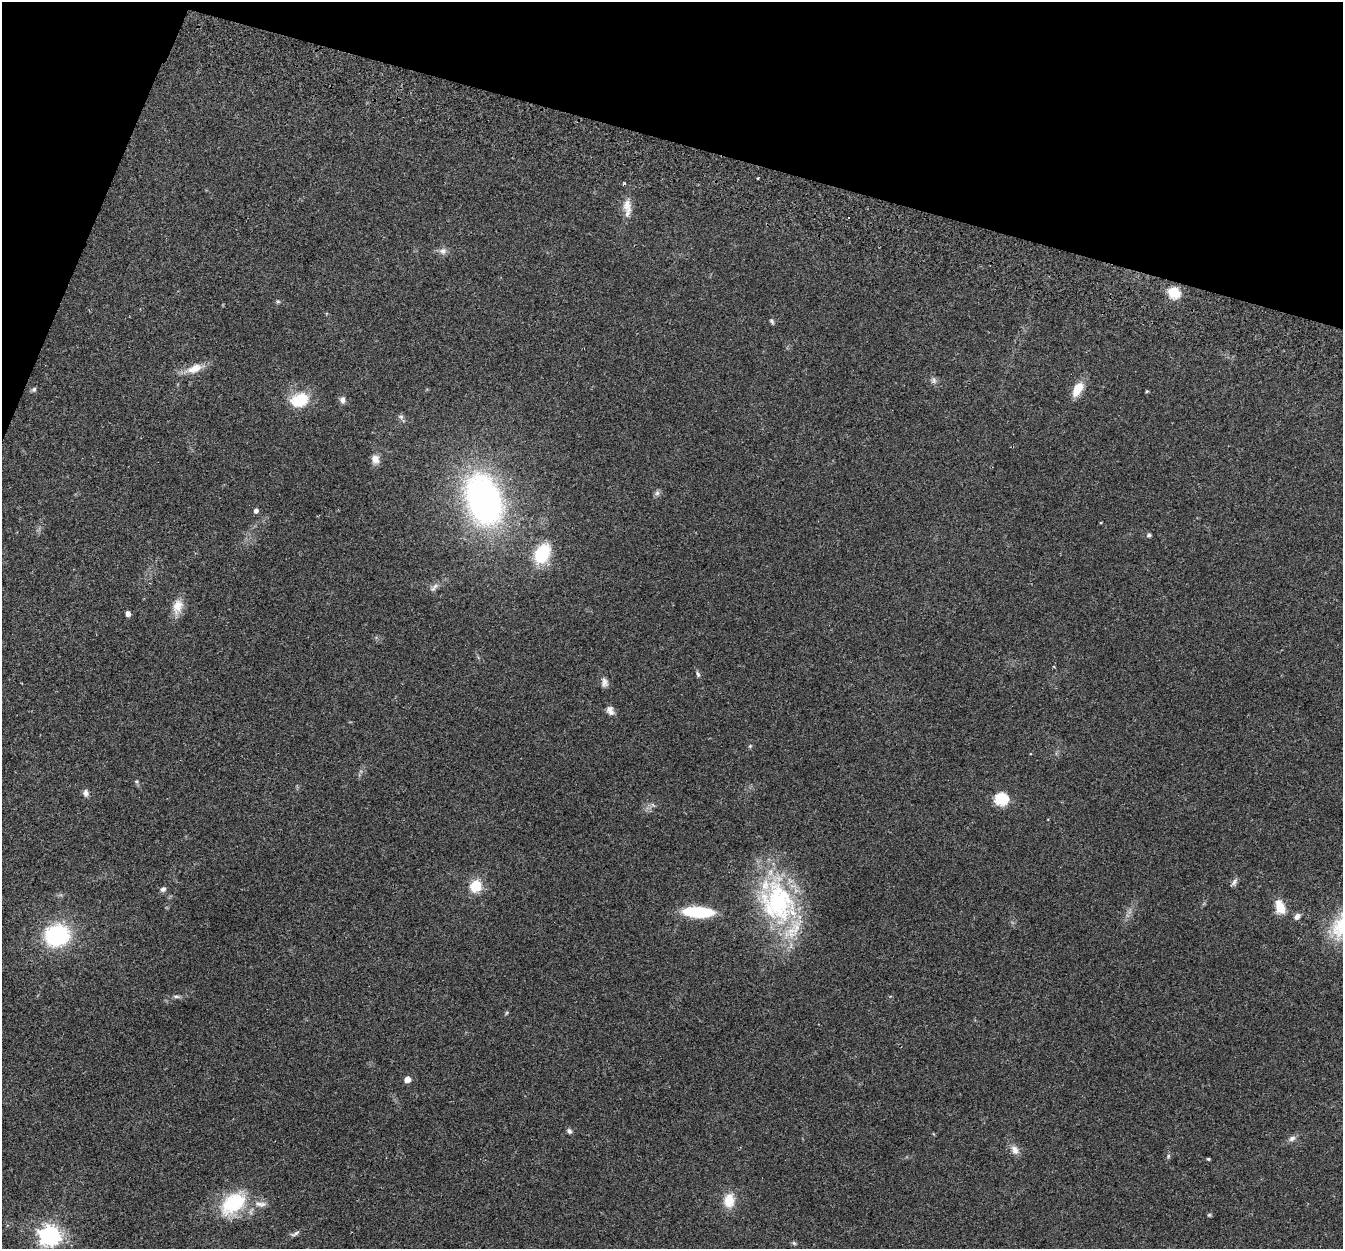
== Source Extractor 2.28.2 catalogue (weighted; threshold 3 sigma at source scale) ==
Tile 2 of 4 x 4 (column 2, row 1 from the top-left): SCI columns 1366-2706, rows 3931-5177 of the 5415 x 5496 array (HDU 1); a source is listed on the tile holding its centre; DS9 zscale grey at full resolution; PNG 1345 x 1251 px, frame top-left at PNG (2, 2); no overlay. Shown black and unused: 14% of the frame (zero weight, under 2 of 3 exposures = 3% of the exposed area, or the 3 px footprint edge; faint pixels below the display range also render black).
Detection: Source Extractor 2.28.2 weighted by HDU 2 'WHT'; one run over the whole footprint, this tile lists its part. Background 0.0604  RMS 0.0078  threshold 0.0353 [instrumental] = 3 sigma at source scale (4.5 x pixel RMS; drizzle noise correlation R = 1.50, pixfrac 1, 0.05/0.05 arcsec/px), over >= 5 px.
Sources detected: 56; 1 cosmic-ray / hot-pixel residue — not listed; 1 inside a brighter listed object's ellipse — not listed separately; the other 54 listed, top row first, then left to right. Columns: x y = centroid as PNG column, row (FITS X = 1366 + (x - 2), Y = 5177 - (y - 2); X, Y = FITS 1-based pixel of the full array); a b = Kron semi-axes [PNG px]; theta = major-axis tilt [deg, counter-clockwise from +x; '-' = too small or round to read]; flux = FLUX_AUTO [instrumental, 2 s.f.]
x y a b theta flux
627 206 22 11 -85 9.2
443 251 10 9 - 3.9
1174 292 6 5 - 62
278 301 6 5 - 1.1
772 321 9 4 -57 1.4
194 369 25 10 19 11
934 380 10 7 -71 2.8
34 389 6 6 - 1.6
1077 389 20 10 59 12
1147 391 4 3 - 0.92
299 400 24 17 19 24
342 400 9 7 -89 3.1
401 417 8 6 -23 2.1
375 459 12 9 -74 5.6
657 493 8 7 - 2.2
484 500 47 30 -71 280
256 511 5 4 - 2.8
1101 522 4 3 - 0.64
1149 535 6 5 - 1.6
542 554 20 14 61 39
434 587 17 6 44 3.6
177 606 21 13 79 11
128 614 4 4 - 4.3
698 674 9 4 -60 1.7
604 682 12 8 -87 3.6
610 710 13 8 -59 4.3
750 746 6 4 45 1
136 781 6 6 - 1.2
86 793 8 6 -72 3.6
1001 799 6 6 - 92
653 805 7 4 -45 1.2
1234 882 12 6 57 2.4
476 886 10 9 - 22
163 889 7 6 - 2.5
778 902 63 45 -69 130
1280 907 17 10 -70 13
698 912 30 10 -3 42
1297 916 9 6 42 3.2
57 935 25 22 18 70
177 996 12 4 -3 2.2
506 1013 6 4 70 0.93
407 1079 5 5 - 7.3
569 1131 7 6 - 2.1
1292 1138 10 7 26 3
1015 1150 14 9 -64 5.4
1168 1156 6 5 - 1.3
1208 1159 3 3 - 0.98
729 1200 18 13 82 14
233 1203 34 21 41 47
260 1204 19 7 -7 5.8
1209 1215 6 5 - 0.98
295 1234 15 5 23 2.5
50 1235 8 8 - 490
794 1243 6 5 - 1.2